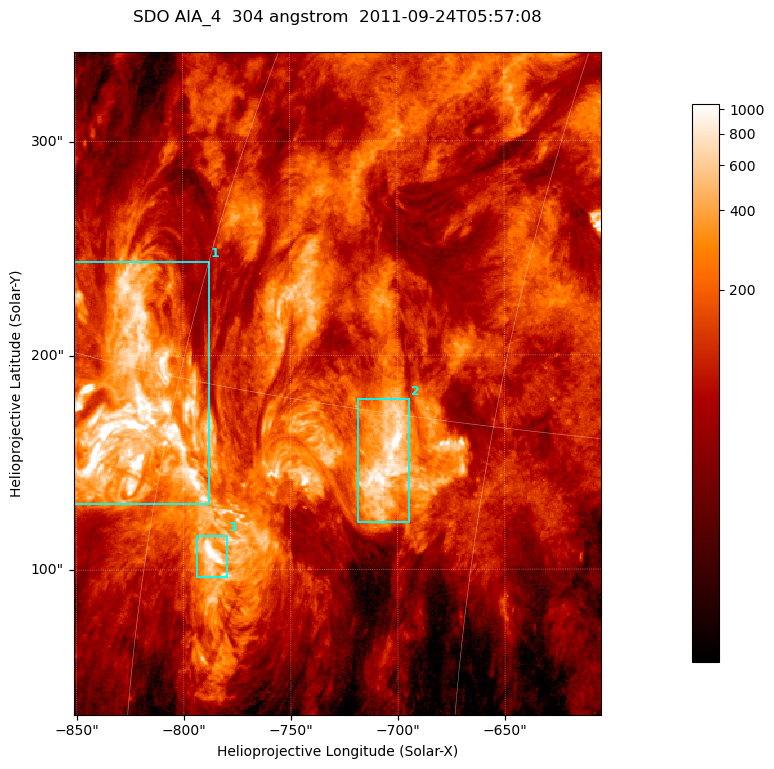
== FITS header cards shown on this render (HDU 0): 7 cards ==
TELESCOP= 'SDO     '           /
INSTRUME= 'AIA_4   '           /
WAVELNTH=                  304 /
WAVEUNIT= 'angstrom'           /
DATE-OBS= '2011-09-24T05:57:08.13' /
CTYPE1  = 'HPLN-TAN'           /
CTYPE2  = 'HPLT-TAN'           /

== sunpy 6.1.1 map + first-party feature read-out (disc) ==
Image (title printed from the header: SDO AIA_4  304 angstrom  2011-09-24T05:57:08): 410 x 515 px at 0.6 arcsec/px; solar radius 956 arcsec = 1593 px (partial field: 2.6% of the solar disc is inside the frame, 100% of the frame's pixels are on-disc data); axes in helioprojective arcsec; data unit not stated in the header (colour bar unlabelled)
Pointing: header CRPIX1/2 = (2058.21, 2041.36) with CRVAL1/2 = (0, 0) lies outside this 410 x 515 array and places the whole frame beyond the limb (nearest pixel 1.41 R_sun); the SolarSoft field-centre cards XCEN/YCEN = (-728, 186.9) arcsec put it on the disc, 1313 arcsec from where CRPIX/CRVAL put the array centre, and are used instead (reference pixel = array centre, CRVAL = XCEN/YCEN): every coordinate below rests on XCEN/YCEN
Orientation: roll -0.132 deg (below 1 deg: not rotated)
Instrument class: DISC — disc imager (sunpy class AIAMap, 304 A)
Bright regions (active regions / flare kernels): reference = the on-disc median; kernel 3 px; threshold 5 sigma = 358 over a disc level ~108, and >= 1.15x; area >= 211 px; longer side >= 5 px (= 3 arcsec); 3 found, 3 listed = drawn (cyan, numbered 1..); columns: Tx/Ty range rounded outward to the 2 arcsec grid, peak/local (2 s.f.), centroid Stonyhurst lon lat
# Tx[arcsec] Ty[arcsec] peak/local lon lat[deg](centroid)
1 -852..-788 130..244 25 -62 +14
2 -720..-694 122..180 14 -49 +14
3 -794..-780 96..116 16 -57 +10